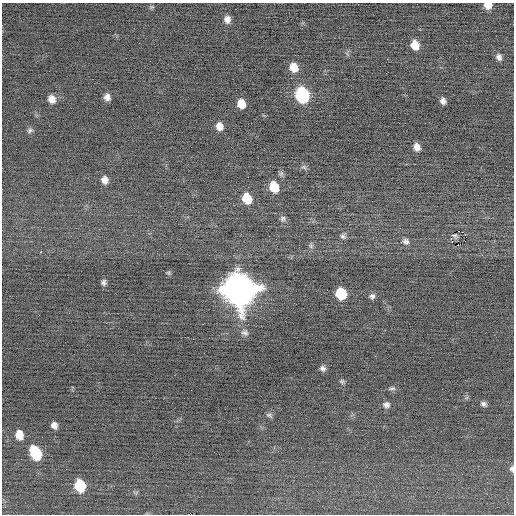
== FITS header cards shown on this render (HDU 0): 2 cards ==
NAXIS1  =                  512 / Axis length
NAXIS2  =                  512 / Axis length

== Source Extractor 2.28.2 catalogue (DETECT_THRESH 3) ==
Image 512 x 512 px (HDU 0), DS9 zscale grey, 1 PNG px = 1 image px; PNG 516 x 516 px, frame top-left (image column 1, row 512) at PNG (2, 3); no overlay
Background -0.0369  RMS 0.65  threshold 1.94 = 3 sigma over >= 5 px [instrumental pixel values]
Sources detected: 50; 1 with non-positive FLUX_AUTO (blend fragments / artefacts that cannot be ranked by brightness) is not listed; the other 49 listed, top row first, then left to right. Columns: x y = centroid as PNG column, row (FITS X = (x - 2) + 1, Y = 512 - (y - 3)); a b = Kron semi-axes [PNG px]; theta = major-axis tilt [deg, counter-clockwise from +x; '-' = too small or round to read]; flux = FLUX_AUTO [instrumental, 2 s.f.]
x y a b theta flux
488 5 7 6 - 510
152 7 6 5 - 65
227 19 8 7 - 240
415 45 8 7 - 670
499 57 8 7 - 180
387 59 2 2 - 170
294 67 9 8 - 540
302 95 10 9 - 5700
107 97 7 6 - 230
52 99 9 8 - 340
443 101 6 5 - 190
241 104 8 7 - 560
219 126 8 7 - 310
30 130 8 6 34 120
417 147 8 6 -70 280
304 167 9 5 -39 100
281 173 8 6 83 110
105 180 9 8 - 290
274 187 10 8 -70 990
247 198 10 8 -67 990
283 219 8 8 - 140
458 231 2 2 - 370
465 235 3 2 - 250
343 236 8 7 - 140
451 239 2 2 - 2900
406 241 10 9 - 200
458 245 2 2 - 970
311 246 8 6 -77 110
41 252 3 2 - 100
482 255 3 3 - 45
168 273 7 5 82 58
103 282 7 6 - 120
239 289 14 12 -66 88000
341 294 9 8 - 1900
372 296 7 7 - 140
245 333 10 7 -13 160
323 368 7 5 -39 140
342 381 6 5 - 76
392 388 10 5 8 100
442 389 2 2 - 26
484 404 7 5 -29 130
386 405 8 7 - 170
269 415 8 6 -16 100
54 425 6 6 - 220
19 435 9 7 -78 590
36 453 11 8 -64 2200
512 469 7 5 86 120
80 486 9 8 - 1900
190 514 5 2 - 2000
At the frame edge (FLAGS 8, measured only in part): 3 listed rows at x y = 488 5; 512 469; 190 514
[1 non-positive-flux detection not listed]